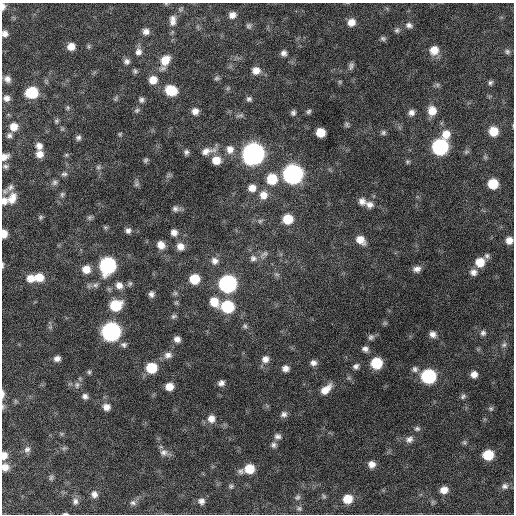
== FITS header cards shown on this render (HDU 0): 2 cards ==
NAXIS1  =                  512 / Axis length
NAXIS2  =                  512 / Axis length

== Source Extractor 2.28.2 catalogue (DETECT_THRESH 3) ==
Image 512 x 512 px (HDU 0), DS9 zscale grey, 1 PNG px = 1 image px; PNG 516 x 516 px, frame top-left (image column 1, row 512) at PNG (2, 3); no overlay
Background 659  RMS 20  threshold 59.6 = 3 sigma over >= 5 px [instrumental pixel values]
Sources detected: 182; all 182 listed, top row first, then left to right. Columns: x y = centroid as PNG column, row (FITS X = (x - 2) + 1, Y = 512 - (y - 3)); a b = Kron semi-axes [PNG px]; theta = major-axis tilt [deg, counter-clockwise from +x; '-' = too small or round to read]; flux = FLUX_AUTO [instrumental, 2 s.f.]
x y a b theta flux
166 4 6 3 -18 1400
3 7 8 4 89 5300
232 15 8 7 - 7900
173 20 16 9 87 10000
351 22 9 8 - 12000
409 25 10 7 -16 5700
249 26 8 7 - 3200
397 30 8 7 - 3600
146 31 8 7 - 7200
5 34 8 7 - 6800
383 38 8 6 -17 3200
71 46 8 7 - 12000
88 46 7 4 -90 2100
434 50 10 9 - 18000
507 51 8 7 - 3600
138 52 9 9 - 7300
284 53 6 6 - 5400
165 60 12 9 52 23000
127 61 7 7 - 4900
351 66 10 6 78 4200
256 70 9 8 - 11000
135 71 7 5 -78 2700
217 78 7 5 15 2700
7 79 8 8 - 7300
153 80 8 8 - 15000
490 83 7 6 - 3300
437 85 7 6 - 2800
228 88 6 5 - 2200
171 90 10 8 -21 40000
32 92 9 8 - 63000
7 98 8 7 - 7000
115 99 8 4 59 2200
249 99 6 6 - 3600
141 100 7 7 - 3800
68 108 7 5 -90 2600
137 110 8 6 26 2900
195 111 7 7 - 8000
309 111 7 5 45 2800
432 111 10 9 - 17000
293 113 6 5 - 3500
411 113 8 7 - 6100
240 115 12 5 7 3500
56 121 7 5 62 2500
347 125 7 6 - 2700
14 127 9 9 - 15000
493 131 8 8 - 25000
320 132 7 7 - 22000
383 133 7 6 - 3000
120 134 5 4 - 1700
446 134 11 10 - 16000
9 135 8 6 46 4100
78 138 7 6 - 3800
39 146 9 8 - 7800
440 147 9 9 - 240000
230 149 11 10 - 11000
207 151 23 10 13 15000
186 152 7 6 - 3700
466 152 8 6 25 2700
40 154 8 8 - 10000
253 154 10 10 - 910000
66 155 6 5 - 1900
5 157 10 7 29 8300
145 160 6 5 - 2600
216 160 9 9 - 17000
407 162 6 5 - 2200
5 166 8 6 4 3300
98 167 6 6 - 3000
64 174 9 6 1 3600
293 174 10 10 - 510000
272 179 10 10 - 37000
54 182 9 7 41 4300
136 184 8 6 68 3400
493 184 8 8 - 33000
10 187 11 9 45 6400
252 188 9 9 - 11000
62 194 7 6 - 3000
263 195 11 10 - 13000
12 198 16 11 65 18000
4 201 11 9 -85 9600
362 201 9 9 - 7700
369 205 11 9 -26 8400
175 209 9 7 -7 4700
40 217 7 5 42 2400
89 217 8 6 53 3100
288 219 9 8 - 30000
260 221 7 5 45 2600
105 227 6 5 - 2100
128 230 7 7 - 5000
174 232 7 7 - 7500
4 234 7 5 89 14000
360 240 11 8 -42 14000
509 240 7 7 - 9900
161 245 9 8 - 11000
180 246 9 8 - 10000
264 254 13 6 37 5600
487 256 7 6 - 3500
253 258 10 8 -6 6200
215 261 10 9 - 8000
480 262 9 9 - 22000
3 265 8 3 86 2300
107 266 10 9 - 240000
86 269 9 9 - 16000
417 269 9 7 7 6800
473 272 8 8 - 7000
277 274 8 4 -8 2500
39 277 10 9 - 20000
30 278 10 9 - 14000
194 279 8 8 - 31000
130 284 8 6 50 3100
228 284 10 9 - 330000
95 285 9 8 - 5000
119 285 10 9 - 9300
175 293 6 6 - 2800
151 294 7 6 - 4900
214 302 12 10 -54 21000
176 303 6 5 - 2100
116 305 11 9 20 44000
227 307 10 9 - 76000
174 316 8 6 10 3200
385 323 6 6 - 2200
245 326 7 6 - 3000
50 327 5 5 - 2600
111 332 10 9 - 440000
483 333 8 7 - 4100
433 334 8 7 - 6700
371 337 8 7 - 4100
177 339 7 6 - 6800
124 345 9 7 -5 4300
504 345 8 7 - 3700
365 349 8 7 - 5300
168 355 11 8 9 7400
57 359 7 6 - 6200
265 359 10 9 - 9200
313 363 8 7 - 6300
376 363 8 8 - 51000
356 366 7 6 - 4600
151 368 9 9 - 42000
285 368 8 7 - 7600
415 369 9 8 - 4900
89 372 6 5 - 2200
474 374 7 7 - 8200
428 376 9 9 - 160000
221 383 7 6 - 5500
77 385 10 7 81 5100
169 386 7 6 - 14000
326 389 15 8 43 15000
3 394 12 4 89 4500
85 396 8 7 - 4900
463 396 8 6 32 3300
15 401 7 4 -72 1800
3 406 7 5 85 2600
106 407 8 8 - 8500
491 408 7 6 - 2600
284 414 8 7 - 5100
211 419 10 9 - 10000
417 429 8 6 13 3500
278 436 9 7 -2 5100
409 439 11 9 28 6700
464 442 7 6 - 2400
274 445 8 7 - 4200
64 448 6 5 - 2600
27 449 9 9 - 5900
164 452 11 9 -13 7200
4 455 9 7 82 10000
488 455 8 7 - 40000
372 464 7 6 - 8600
5 467 8 8 - 11000
249 469 9 8 - 27000
241 471 8 8 - 4200
51 477 8 6 87 3100
231 486 7 6 - 2700
505 486 9 8 - 5200
444 490 7 6 - 11000
94 494 9 8 - 7100
324 496 6 5 - 2200
298 497 8 6 41 3600
348 499 8 8 - 24000
75 501 10 8 85 6100
201 501 9 8 - 6300
133 503 9 7 -4 4500
299 508 8 7 - 3400
65 514 7 2 -3 1700
At the frame edge (FLAGS 8, measured only in part): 13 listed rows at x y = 166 4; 3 7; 5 34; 5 157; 4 201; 4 234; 509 240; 3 265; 3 394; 3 406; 4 455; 5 467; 65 514